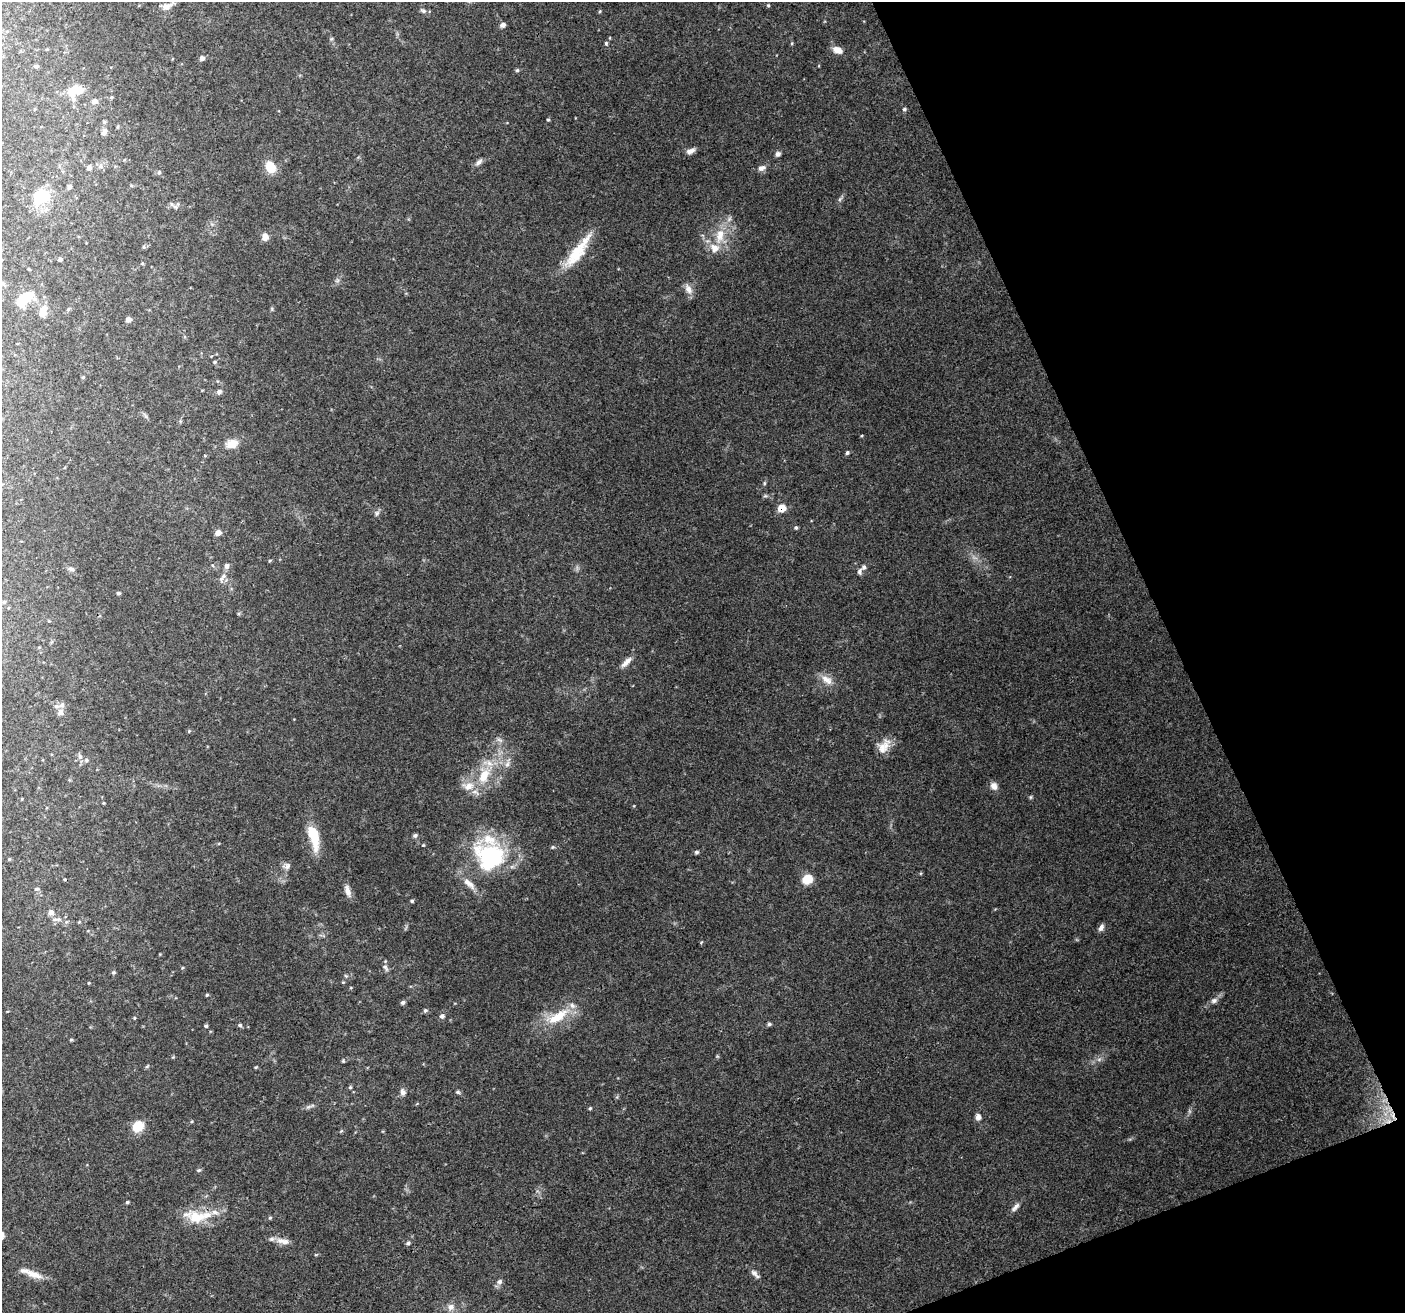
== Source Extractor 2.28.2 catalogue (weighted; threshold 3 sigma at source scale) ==
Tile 12 of 4 x 4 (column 4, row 3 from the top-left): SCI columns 4214-5616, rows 1456-2766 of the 5618 x 5474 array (HDU 1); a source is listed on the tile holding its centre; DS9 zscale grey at full resolution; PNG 1407 x 1315 px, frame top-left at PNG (2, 2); no overlay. Shown black and unused: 19% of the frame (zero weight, under 3 of 4 exposures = <1% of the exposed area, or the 3 px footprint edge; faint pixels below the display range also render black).
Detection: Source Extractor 2.28.2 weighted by HDU 2 'WHT'; one run over the whole footprint, this tile lists its part. Background 0.115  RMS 0.006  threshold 0.0269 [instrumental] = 3 sigma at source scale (4.5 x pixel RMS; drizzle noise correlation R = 1.50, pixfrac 1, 0.0396/0.0396 arcsec/px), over >= 5 px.
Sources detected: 143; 2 inside a brighter object's white glare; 1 cosmic-ray / hot-pixel residue — not listed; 11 inside a brighter listed object's ellipse — not listed separately; the other 129 listed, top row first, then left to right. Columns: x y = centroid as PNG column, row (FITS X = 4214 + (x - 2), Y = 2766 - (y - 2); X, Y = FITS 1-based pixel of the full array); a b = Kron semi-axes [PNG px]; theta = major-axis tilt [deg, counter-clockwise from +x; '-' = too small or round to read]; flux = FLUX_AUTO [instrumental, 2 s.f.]
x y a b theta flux
768 5 4 4 - 0.67
167 6 16 8 25 4.7
423 11 9 6 -31 1.7
600 11 5 3 - 0.62
503 25 5 5 - 2.8
331 39 5 4 - 0.76
606 43 5 4 - 0.87
792 43 5 3 - 0.6
837 50 11 7 -21 5.2
202 58 5 5 - 2.2
36 66 5 4 - 1.3
517 70 5 5 - 0.92
74 91 19 10 16 12
112 97 4 4 - 0.67
95 101 6 5 - 2.5
904 109 5 4 - 0.95
548 120 4 4 - 0.71
104 122 5 4 - 0.78
104 132 9 5 62 2.6
690 151 11 6 24 3
778 154 6 6 - 2
479 162 11 6 45 2.2
101 166 7 7 - 2.1
270 167 13 10 -62 10
89 168 5 5 - 2.1
761 168 10 7 19 2.8
159 172 6 5 - 1
69 187 5 4 - 1.7
41 197 17 14 13 23
840 199 8 4 53 1.2
175 207 8 4 -37 1.2
720 236 23 12 78 13
265 237 7 6 - 5.1
144 247 5 5 - 0.84
578 252 50 13 53 22
60 259 4 3 - 1.2
142 263 4 4 - 0.63
2 283 6 4 -71 0.94
688 289 15 8 -60 3.9
28 296 12 8 7 9.5
44 308 7 6 - 4.3
68 309 5 4 - 0.81
272 309 6 4 -72 0.71
128 319 5 5 - 3
215 362 5 4 - 0.79
83 377 5 4 - 0.76
219 392 7 6 - 1.7
232 444 16 11 18 6.4
847 453 5 5 - 1.1
764 483 6 4 89 0.77
765 496 6 4 18 0.84
781 508 7 7 - 7.9
377 513 7 5 47 1.4
796 528 5 4 - 0.94
218 533 5 5 - 4.4
270 561 5 3 - 0.6
212 565 5 3 - 0.62
71 569 9 5 -23 1.7
859 571 9 6 82 1.7
222 578 15 6 56 2.7
118 593 5 4 - 1
4 602 5 4 - 0.85
626 662 18 6 44 3.9
827 680 18 10 -36 6
60 712 11 9 65 2.9
189 731 4 4 - 0.65
500 740 10 5 -27 1.8
884 746 22 11 58 7.5
80 756 7 6 - 1.9
86 760 5 5 - 1
507 764 9 6 74 2.5
484 775 26 15 67 19
994 786 10 8 -60 3.4
1031 797 6 4 89 0.77
22 799 4 3 - 0.47
415 835 6 5 - 1.4
313 837 32 11 -75 16
553 847 5 5 - 0.81
696 852 5 4 - 1.3
490 856 40 36 -13 62
9 859 5 4 - 0.74
287 866 9 7 68 2.2
807 879 7 7 - 17
37 889 8 5 0 1.3
347 891 16 7 -72 3.7
412 901 4 4 - 0.77
51 912 7 7 - 3.1
57 919 18 6 -1 3.9
1101 927 10 6 63 2.3
182 968 4 3 - 0.59
385 968 11 6 -50 1.9
113 972 5 5 - 0.99
346 976 6 4 -43 0.79
89 983 5 3 - 0.49
207 995 4 4 - 0.65
1214 1001 10 7 24 2.3
402 1002 6 5 - 1.3
425 1010 6 5 - 1.1
442 1016 7 6 - 1.7
558 1017 37 13 31 19
134 1018 5 3 - 0.57
769 1024 5 4 - 1.1
240 1025 6 4 13 1.1
206 1026 5 4 - 0.89
71 1040 6 4 1 0.66
1099 1059 7 4 19 1.4
343 1061 5 4 - 0.67
147 1066 7 3 37 0.74
256 1067 5 3 - 0.56
350 1087 5 4 - 0.8
403 1092 9 7 -77 2.4
458 1092 6 5 - 0.97
309 1107 13 3 17 1.4
590 1108 5 4 - 0.7
1393 1115 16 5 -70 5
978 1117 8 6 85 2.5
138 1126 10 9 - 13
341 1131 5 4 - 0.67
199 1170 6 5 - 0.94
127 1202 4 4 - 0.81
1015 1207 15 6 48 2.7
196 1217 27 17 -7 17
270 1218 5 4 - 0.75
283 1241 20 7 -11 5
408 1243 5 4 - 1.2
34 1274 25 8 -19 7.1
755 1274 16 7 -46 2.6
499 1282 8 7 - 1.9
451 1307 10 9 - 3.5
Overlapping masked pixels (flux is a lower limit): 2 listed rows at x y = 781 508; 1393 1115
Unlisted compact peaks at least as high as the median listed source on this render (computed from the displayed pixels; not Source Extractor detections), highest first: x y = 701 942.